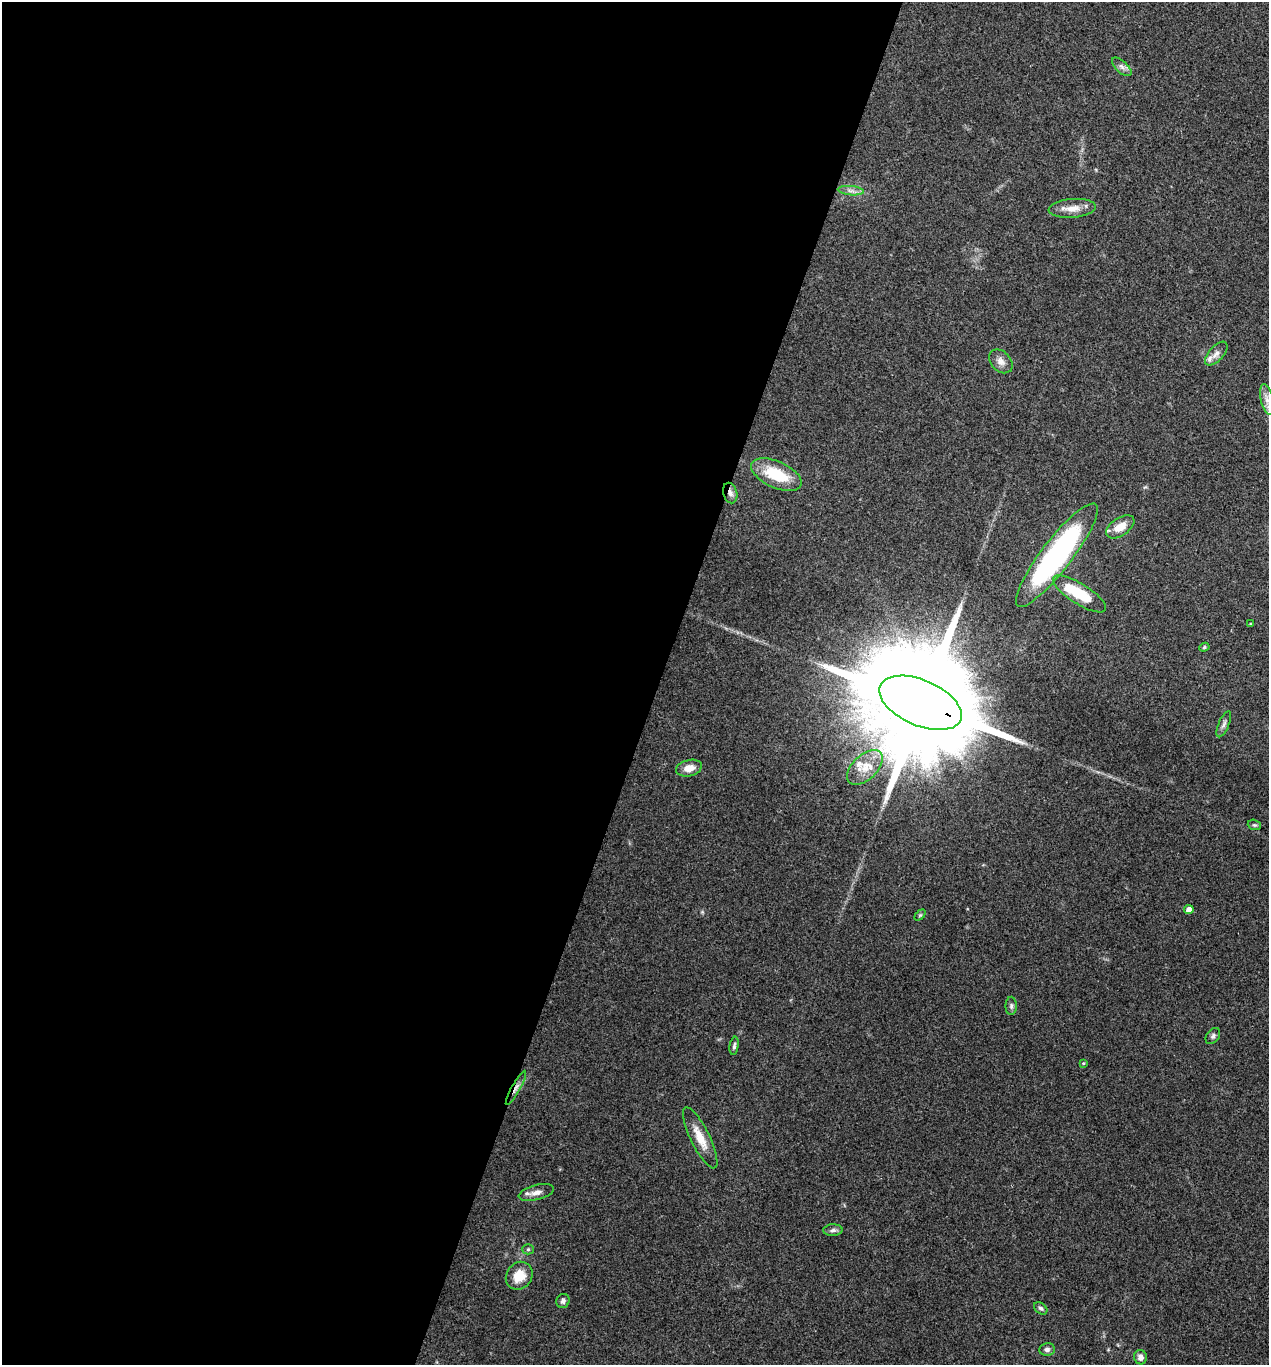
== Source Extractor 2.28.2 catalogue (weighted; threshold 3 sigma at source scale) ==
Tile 5 of 4 x 4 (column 1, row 2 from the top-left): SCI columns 137-1403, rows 2732-4094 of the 5470 x 5459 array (HDU 1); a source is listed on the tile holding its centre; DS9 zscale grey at full resolution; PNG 1271 x 1367 px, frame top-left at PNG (2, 2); each listed source drawn as its Kron ellipse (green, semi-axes under 4 px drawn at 4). Shown black and unused: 52% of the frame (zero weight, under 3 of 4 exposures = <1% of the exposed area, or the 3 px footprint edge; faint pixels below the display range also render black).
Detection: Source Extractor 2.28.2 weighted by HDU 2 'WHT'; one run over the whole footprint, this tile lists its part. Background 0.0608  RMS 0.0055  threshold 0.0247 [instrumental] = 3 sigma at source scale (4.5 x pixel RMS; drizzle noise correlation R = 1.50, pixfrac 1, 0.05/0.05 arcsec/px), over >= 5 px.
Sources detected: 37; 1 inside a brighter object's white glare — neither listed nor drawn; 2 inside a brighter listed object's ellipse — not listed separately; the other 34 listed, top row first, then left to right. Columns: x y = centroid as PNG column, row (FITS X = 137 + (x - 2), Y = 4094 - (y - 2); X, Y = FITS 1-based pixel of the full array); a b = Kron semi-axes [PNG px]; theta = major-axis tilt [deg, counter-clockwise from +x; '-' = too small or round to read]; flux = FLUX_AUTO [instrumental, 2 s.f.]
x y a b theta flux
1122 67 12 6 -42 2.3
851 191 13 4 -5 2.4
1072 208 23 9 5 6.6
1216 353 15 7 48 3.2
1001 361 14 9 -46 4
1267 399 15 6 -77 3.8
776 475 27 13 -24 23
730 493 10 7 -74 2.5
1120 527 16 9 34 7.9
1057 555 64 15 52 130
1079 594 31 10 -32 21
1250 624 3 2 - 0.43
1204 647 5 4 - 0.77
920 703 44 23 -23 28000
1224 724 14 5 67 1.9
865 767 21 12 43 9.6
689 768 13 8 13 6.1
1254 825 7 5 -18 0.94
1189 910 5 4 - 4.5
920 915 6 4 44 0.67
1011 1006 9 5 90 1.4
1213 1036 9 6 53 1.4
734 1046 9 4 82 1.4
1083 1063 3 2 - 0.49
516 1088 19 4 61 3.2
700 1138 33 9 -64 10
536 1192 18 7 14 4.1
833 1230 9 6 2 1.6
528 1249 5 5 - 0.96
519 1276 15 12 51 9.6
563 1301 7 6 - 1.7
1041 1308 7 5 -39 1.2
1047 1349 8 6 9 1.8
1140 1357 7 6 - 2.9
Overlapping masked pixels (flux is a lower limit): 3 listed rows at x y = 730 493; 920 703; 516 1088